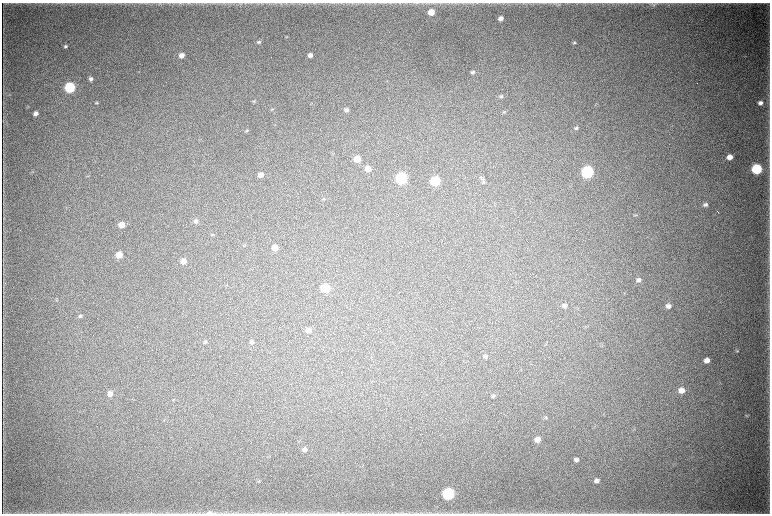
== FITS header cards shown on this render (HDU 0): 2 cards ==
NAXIS1  =                 1536 / length of data axis 1
NAXIS2  =                 1023 / length of data axis 2

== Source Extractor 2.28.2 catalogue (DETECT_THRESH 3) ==
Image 1536 x 1023 px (HDU 0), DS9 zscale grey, zoomed out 1/2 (1 PNG px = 2 x 2 image px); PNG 772 x 516 px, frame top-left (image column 1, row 1022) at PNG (2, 3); no overlay
Background 5780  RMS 44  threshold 132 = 3 sigma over >= 5 px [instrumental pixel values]
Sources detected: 88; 6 cannot appear on this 1/2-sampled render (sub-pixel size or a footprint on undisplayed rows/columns) and are not listed; the other 82 listed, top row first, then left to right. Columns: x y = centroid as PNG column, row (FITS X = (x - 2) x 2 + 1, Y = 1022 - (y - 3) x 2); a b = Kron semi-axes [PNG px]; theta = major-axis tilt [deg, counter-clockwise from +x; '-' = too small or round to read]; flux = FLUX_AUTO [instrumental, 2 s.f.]
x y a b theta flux
558 4 5 4 - 1.2e+04
654 4 5 5 - 1.3e+04
431 12 5 5 - 1.3e+05
501 18 5 4 - 4.9e+04
287 37 5 3 - 6.2e+03
259 42 5 4 - 1.6e+04
574 43 5 4 - 1.4e+04
65 46 5 4 - 1.8e+04
181 55 5 5 - 6.3e+04
310 55 5 4 - 4.5e+04
139 72 4 2 - 4.3e+03
472 72 5 4 - 1.9e+04
91 79 5 4 - 3.0e+04
70 87 6 5 - 9.1e+05
9 94 4 2 - 5.3e+03
501 96 5 4 - 1.5e+04
254 101 5 4 - 9.8e+03
97 103 4 3 - 1.2e+04
312 103 3 2 - 5.1e+03
760 103 6 5 - 3.9e+04
272 109 5 3 - 8.8e+03
346 110 5 4 - 2.8e+04
504 112 5 3 - 1.1e+04
36 113 4 4 - 4.3e+04
3 121 8 1 88 7.1e+03
576 128 6 4 14 1.9e+04
246 131 5 3 - 9.9e+03
730 157 5 5 - 8.0e+04
357 159 6 5 - 1.3e+05
368 168 5 5 - 8.5e+04
757 169 6 5 - 8.0e+05
33 172 3 2 - 5.2e+03
587 172 6 6 - 1.5e+06
261 175 5 4 - 4.7e+04
88 176 4 3 - 7.5e+03
401 178 6 5 - 1.2e+06
482 178 7 4 47 1.5e+04
435 181 6 5 - 5.4e+05
483 182 6 4 42 1.4e+04
324 199 6 3 8 1.2e+04
705 205 6 5 - 2.5e+04
717 211 6 1 -53 6.3e+03
635 215 6 2 12 8.5e+03
196 221 6 5 - 3.1e+04
121 225 5 5 - 1.0e+05
212 234 5 3 - 1.0e+04
245 245 6 2 60 8.5e+03
275 248 5 5 - 1.0e+05
119 255 5 5 - 1.4e+05
183 261 6 5 - 6.7e+04
638 280 6 5 - 3.1e+04
325 288 6 5 - 3.9e+05
56 300 3 3 - 6.9e+03
564 306 5 4 - 3.0e+04
668 306 6 5 - 4.0e+04
80 316 5 4 - 1.7e+04
309 330 6 5 - 4.7e+04
205 342 6 4 33 1.5e+04
252 342 5 4 - 2.1e+04
602 345 4 2 - 5.2e+03
737 351 6 3 18 1.1e+04
485 356 6 4 19 1.9e+04
707 360 5 5 - 6.1e+04
291 384 2 1 - 3.6e+03
681 390 7 6 - 8.1e+04
110 394 6 5 - 5.6e+04
493 395 5 4 - 1.7e+04
747 416 5 2 - 6.6e+03
546 418 6 4 23 1.4e+04
537 439 5 5 - 7.6e+04
305 449 5 4 - 3.2e+04
576 460 5 4 - 3.0e+04
258 481 6 2 37 7.2e+03
596 481 5 4 - 3.8e+04
448 494 6 6 - 1.2e+06
135 513 6 1 0 9.6e+03
210 513 12 4 -3 4.9e+04
285 513 4 2 - 8.8e+03
297 513 7 2 5 1.2e+04
338 513 3 2 - 5.9e+03
396 513 8 2 -10 1.3e+04
617 513 8 1 0 1.2e+04
At the frame edge (FLAGS 8, measured only in part): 3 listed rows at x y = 210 513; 338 513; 396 513
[6 sub-pixel or undisplayed-footprint detections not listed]